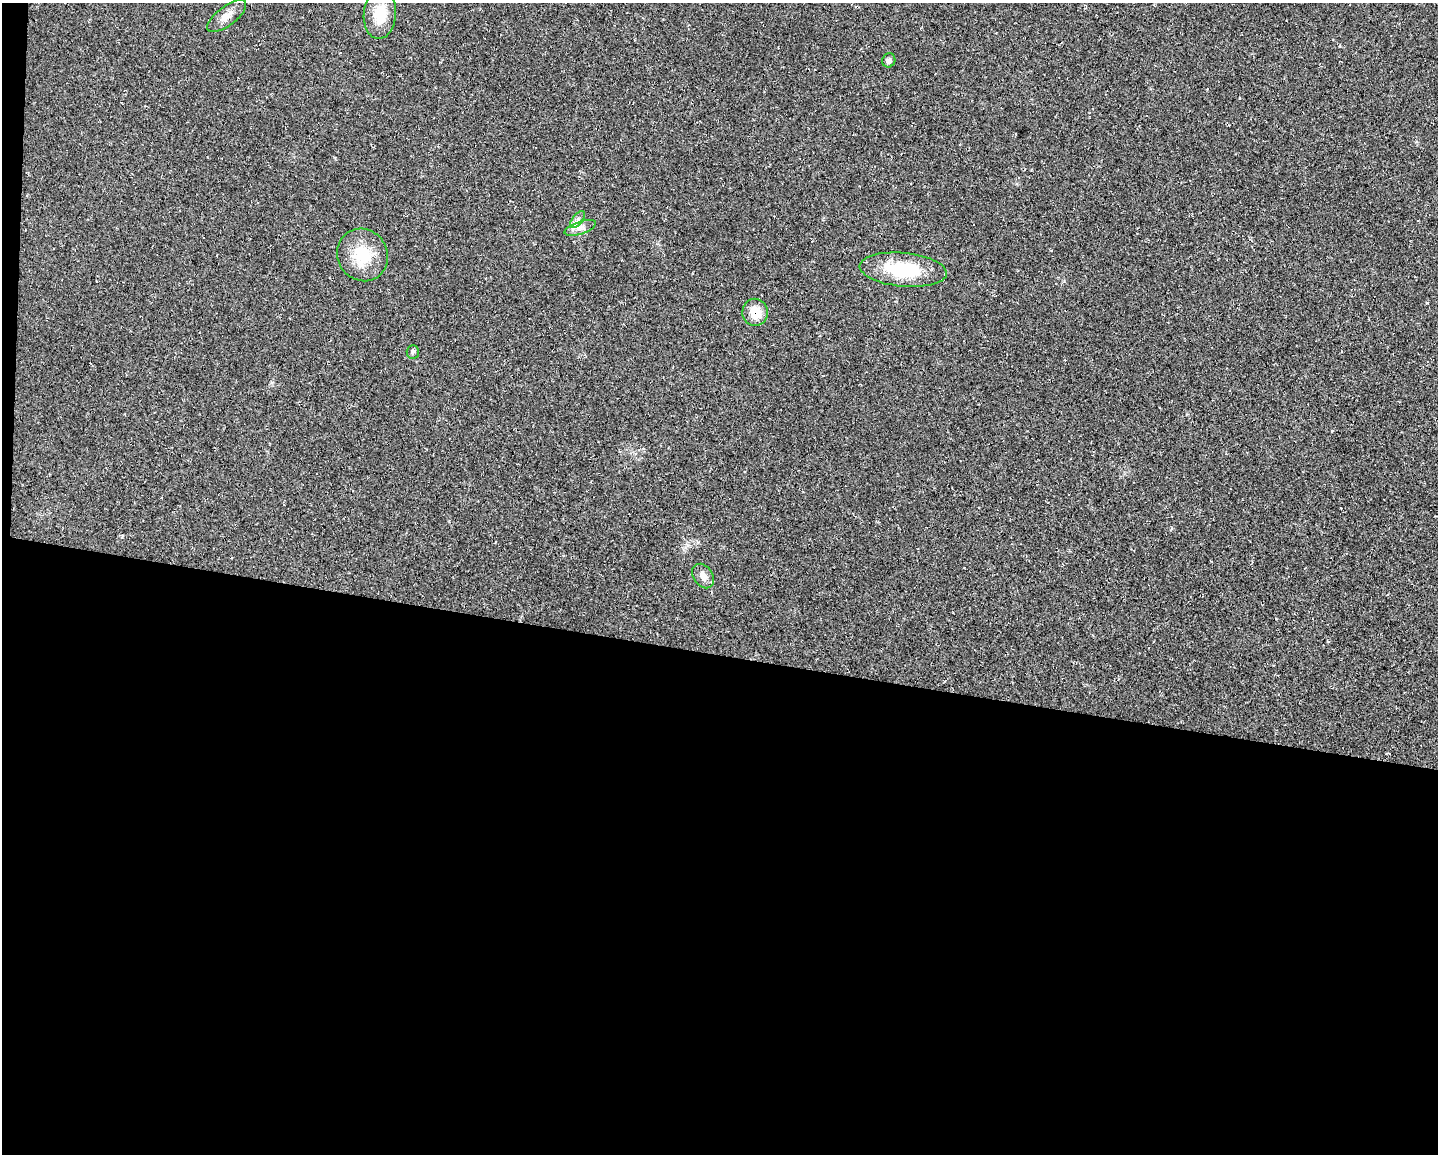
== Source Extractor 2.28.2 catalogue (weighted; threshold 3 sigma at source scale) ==
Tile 10 of 3 x 4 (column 1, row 4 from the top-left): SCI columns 219-1654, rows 1-1152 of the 4631 x 4609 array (HDU 1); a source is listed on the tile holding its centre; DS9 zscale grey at full resolution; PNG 1440 x 1156 px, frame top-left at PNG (2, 3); each listed source drawn as its Kron ellipse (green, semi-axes under 4 px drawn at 4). Shown black and unused: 44% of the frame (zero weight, under 2 of 3 exposures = <1% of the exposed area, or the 3 px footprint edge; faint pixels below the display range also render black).
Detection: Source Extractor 2.28.2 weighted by HDU 2 'WHT'; one run over the whole footprint, this tile lists its part. Background 0.0251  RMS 0.0063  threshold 0.0285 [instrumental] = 3 sigma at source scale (4.5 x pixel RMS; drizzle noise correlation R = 1.50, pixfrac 1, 0.05/0.05 arcsec/px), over >= 5 px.
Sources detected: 10; all 10 listed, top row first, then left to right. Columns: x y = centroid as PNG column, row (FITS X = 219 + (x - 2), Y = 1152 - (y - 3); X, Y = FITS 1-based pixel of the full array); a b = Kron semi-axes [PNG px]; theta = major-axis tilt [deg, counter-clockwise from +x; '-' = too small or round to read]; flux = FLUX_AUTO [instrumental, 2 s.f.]
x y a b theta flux
380 14 25 16 85 17
227 16 23 9 37 6.7
889 60 7 6 - 2.2
578 219 10 5 53 2.6
580 228 16 6 19 4
362 255 27 25 -56 24
903 270 44 17 -5 39
755 312 13 13 - 12
413 352 7 6 - 1.4
703 576 13 9 -56 4.6
Overlapping masked pixels (flux is a lower limit): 1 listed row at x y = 755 312
Unlisted compact peaks at least as high as the median listed source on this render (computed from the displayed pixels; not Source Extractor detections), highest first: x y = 1427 303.